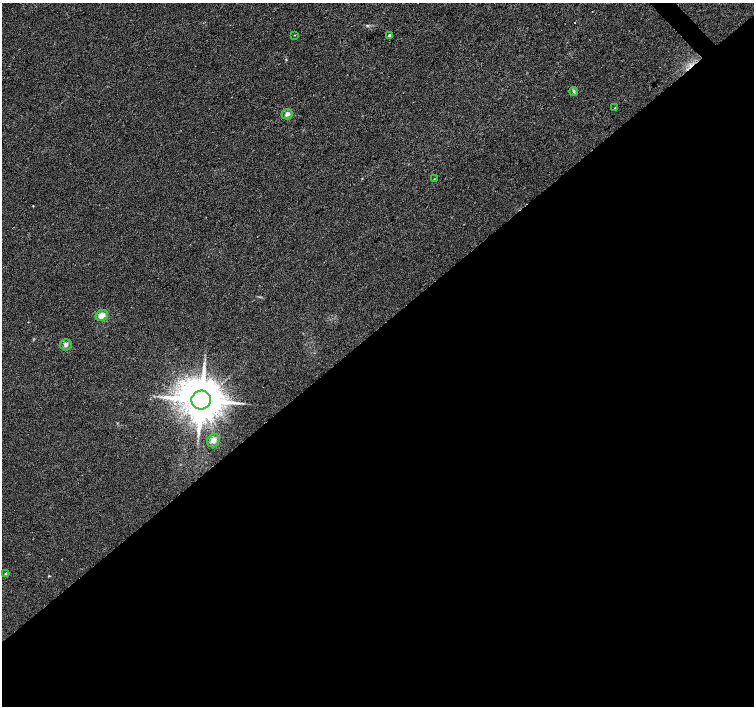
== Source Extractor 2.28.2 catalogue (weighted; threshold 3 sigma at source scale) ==
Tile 15 of 4 x 4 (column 3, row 4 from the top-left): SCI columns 3011-4514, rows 214-1620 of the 6018 x 5989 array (HDU 1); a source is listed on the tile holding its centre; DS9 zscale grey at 2 x 2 block average (1 PNG px = mean of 2 x 2 image px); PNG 756 x 708 px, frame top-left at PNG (2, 3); each listed source drawn as its Kron ellipse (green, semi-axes under 4 px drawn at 4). Shown black and unused: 54% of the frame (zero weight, under 2 of 3 exposures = <1% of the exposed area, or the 3 px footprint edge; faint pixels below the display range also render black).
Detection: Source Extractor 2.28.2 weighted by HDU 2 'WHT'; one run over the whole footprint, this tile lists its part. Background 0.0386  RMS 0.0086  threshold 0.0389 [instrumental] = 3 sigma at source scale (4.5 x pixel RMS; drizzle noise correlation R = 1.50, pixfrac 1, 0.0396/0.0396 arcsec/px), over >= 5 px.
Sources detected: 11; all 11 listed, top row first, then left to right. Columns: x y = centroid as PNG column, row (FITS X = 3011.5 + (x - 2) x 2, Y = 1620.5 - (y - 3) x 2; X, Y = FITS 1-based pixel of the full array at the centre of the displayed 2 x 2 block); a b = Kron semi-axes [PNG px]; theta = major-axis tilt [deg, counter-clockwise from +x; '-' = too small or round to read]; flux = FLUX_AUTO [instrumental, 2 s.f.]
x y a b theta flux
294 35 2 2 - 1
390 36 2 2 - 8.5
574 92 4 3 - 2.5
615 108 3 2 - 1.4
287 114 5 5 - 7.4
434 179 2 2 - 1
102 315 6 5 - 16
66 345 6 5 - 6
201 400 10 9 - 7900
213 440 7 6 - 9.6
6 574 4 4 - 2.5
Diffuse or blended objects may show on this block-average render without a row.